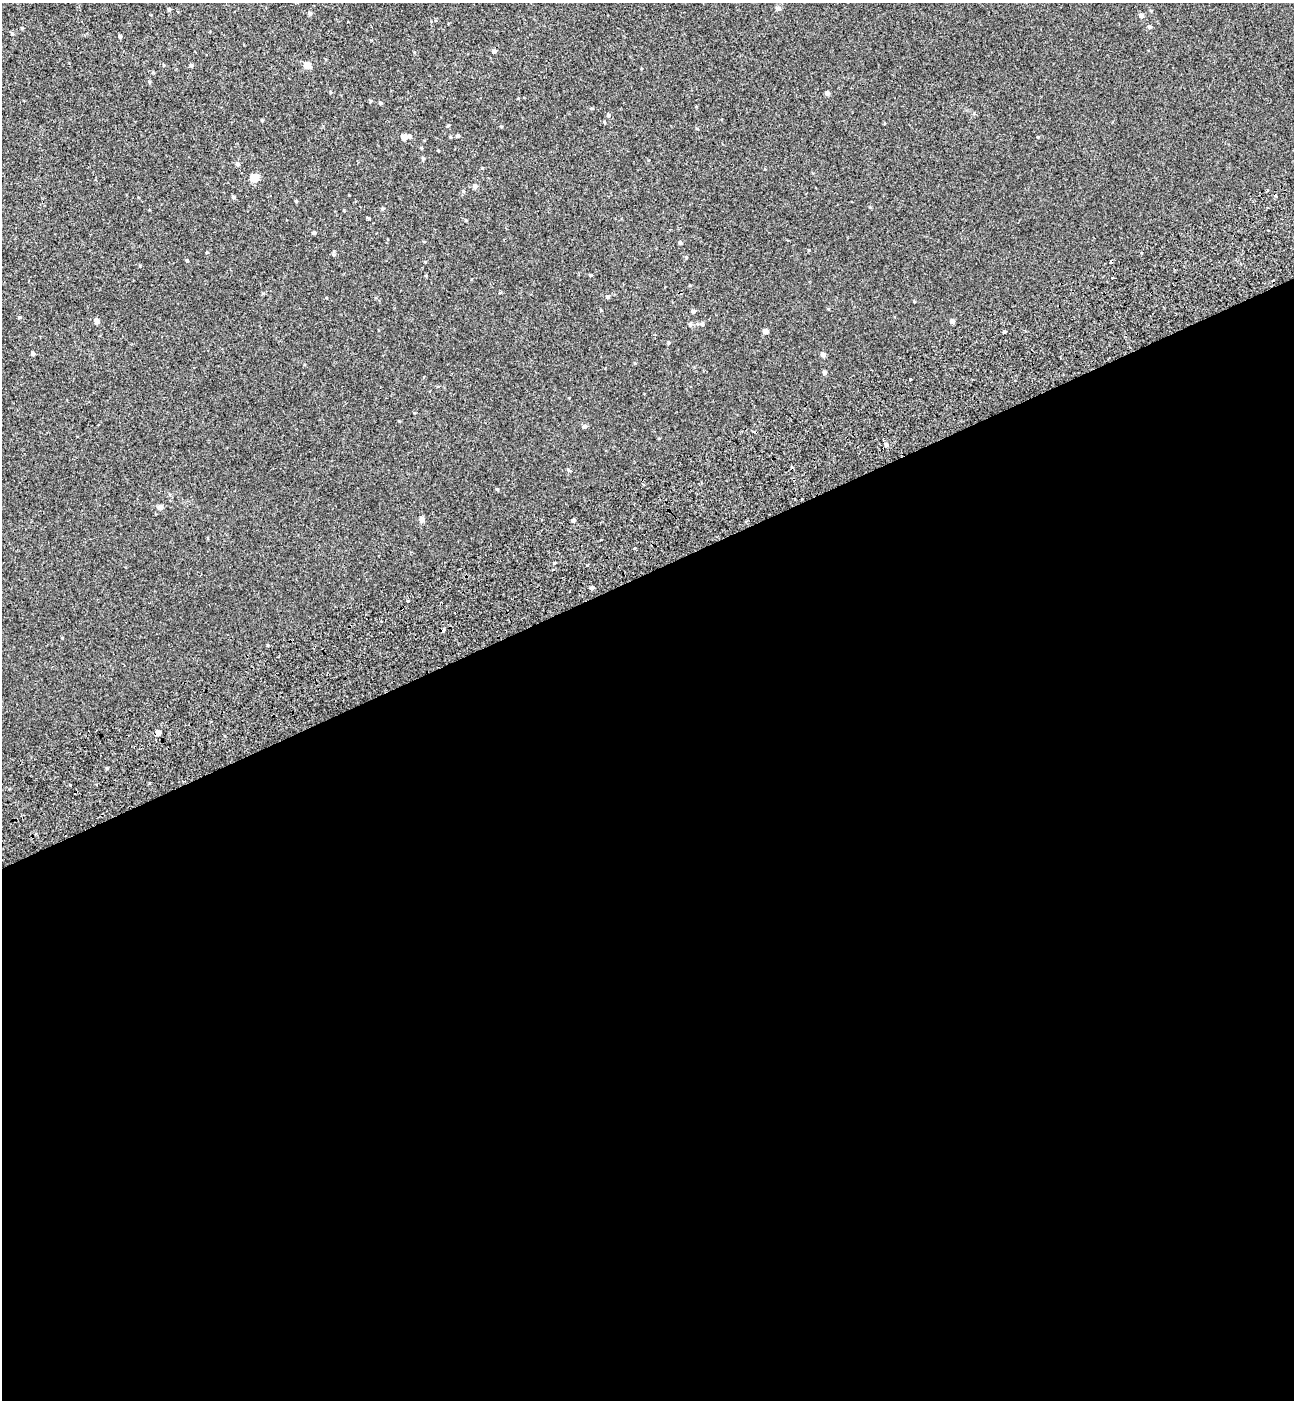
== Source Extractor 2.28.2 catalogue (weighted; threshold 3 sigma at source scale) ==
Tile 15 of 4 x 4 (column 3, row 4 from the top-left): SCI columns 2815-4106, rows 101-1498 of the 5576 x 5797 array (HDU 1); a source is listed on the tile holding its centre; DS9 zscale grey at full resolution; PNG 1296 x 1402 px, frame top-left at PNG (2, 3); no overlay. Shown black and unused: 59% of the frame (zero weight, under 2 of 3 exposures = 6% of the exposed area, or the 3 px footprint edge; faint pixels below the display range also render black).
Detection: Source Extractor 2.28.2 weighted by HDU 2 'WHT'; one run over the whole footprint, this tile lists its part. Background 5.37e-04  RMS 0.0065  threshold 0.0291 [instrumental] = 3 sigma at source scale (4.5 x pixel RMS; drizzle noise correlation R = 1.50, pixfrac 1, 0.0396/0.0396 arcsec/px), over >= 5 px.
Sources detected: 63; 6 cosmic-ray / hot-pixel residue — not listed; the other 57 listed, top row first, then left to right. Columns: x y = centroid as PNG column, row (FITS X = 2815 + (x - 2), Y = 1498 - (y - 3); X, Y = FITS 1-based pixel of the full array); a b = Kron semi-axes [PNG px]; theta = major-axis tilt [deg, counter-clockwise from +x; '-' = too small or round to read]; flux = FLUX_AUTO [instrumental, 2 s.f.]
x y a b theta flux
169 9 5 4 - 0.81
310 14 5 5 - 1.1
1141 15 5 4 - 2.6
1149 27 5 4 - 1.4
12 34 5 4 - 0.67
120 37 4 4 - 1.1
494 51 5 5 - 1.3
191 65 5 4 - 0.95
307 65 5 5 - 8
149 82 5 4 - 0.57
330 92 5 3 - 0.45
827 93 4 4 - 2
380 103 4 3 - 1
608 115 5 4 - 0.8
262 120 5 3 - 0.5
448 125 5 3 - 0.5
410 136 6 4 -2 1
458 136 4 4 - 0.86
404 137 5 4 - 5
423 158 5 4 - 0.75
237 164 5 5 - 1.3
254 178 5 5 - 20
475 186 6 5 - 1.6
463 191 5 3 - 0.63
1276 195 3 3 - 1.6
233 197 5 4 - 0.94
296 201 4 3 - 0.64
314 233 4 4 - 1.1
680 242 5 4 - 0.85
686 257 4 3 - 0.51
187 261 4 3 - 0.54
590 275 4 3 - 0.62
608 297 5 5 - 1.3
693 311 5 4 - 1.5
19 317 4 4 - 0.52
96 321 5 5 - 3.2
952 321 4 4 - 2
702 324 6 5 - 1.1
690 325 6 5 - 0.92
765 331 4 4 - 3.1
1005 332 3 3 - 1.4
668 343 5 3 - 0.56
33 354 4 4 - 1.1
823 355 4 4 - 2.5
824 372 4 4 - 1.7
910 379 3 3 - 2
584 426 6 5 - 1.4
886 445 5 4 - 1.3
497 489 5 3 - 0.52
160 507 7 6 - 2
422 519 5 5 - 2.9
573 520 4 4 - 3.7
634 548 3 2 - 0.77
592 588 4 4 - 1.3
408 601 4 3 - 1.7
62 638 3 3 - 0.41
158 733 4 4 - 4.3
Overlapping masked pixels (flux is a lower limit): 2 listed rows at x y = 1276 195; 158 733
Unlisted compact peaks at least as high as the median listed source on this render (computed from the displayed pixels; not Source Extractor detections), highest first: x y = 1038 137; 809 250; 107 768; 382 209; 344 210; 482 168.